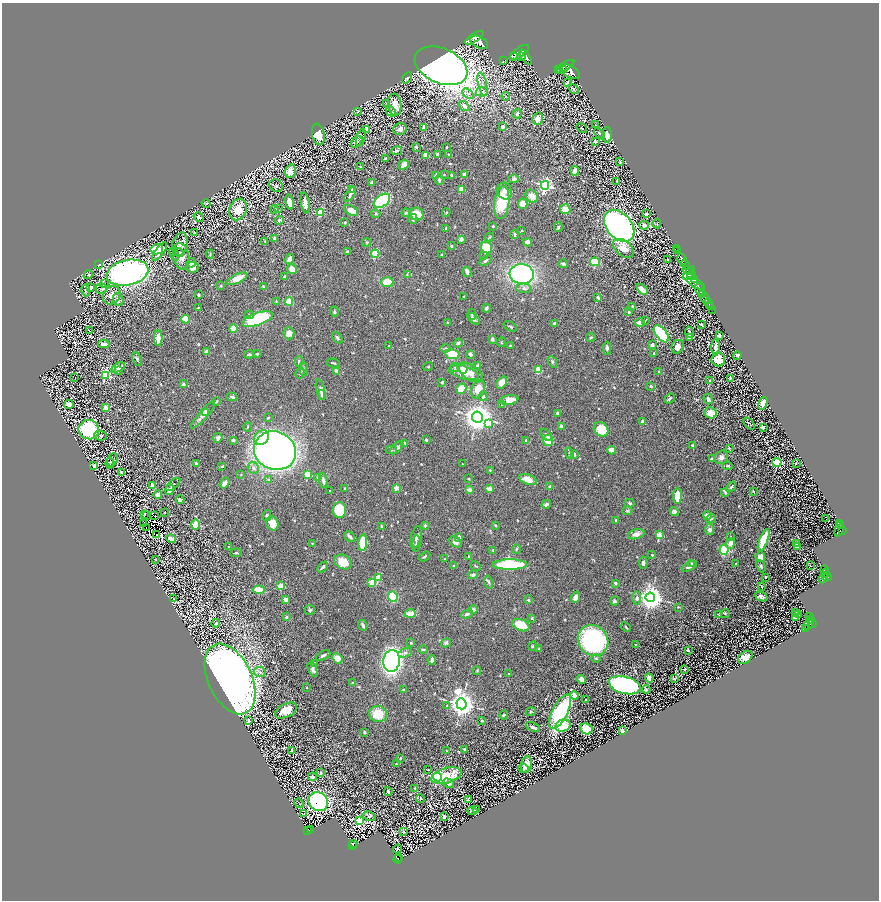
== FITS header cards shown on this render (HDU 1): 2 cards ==
NAXIS1  =                 1753
NAXIS2  =                 1796

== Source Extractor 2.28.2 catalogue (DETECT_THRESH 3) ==
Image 1753 x 1796 px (HDU 1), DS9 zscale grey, zoomed out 1/2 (1 PNG px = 2 x 2 image px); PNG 881 x 902 px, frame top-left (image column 1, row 1795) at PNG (2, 3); each listed source drawn as its Kron ellipse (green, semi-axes under 4 px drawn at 4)
Background 0.65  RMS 0.023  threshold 0.0681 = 3 sigma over >= 5 px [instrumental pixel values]
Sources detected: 853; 90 cannot appear on this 1/2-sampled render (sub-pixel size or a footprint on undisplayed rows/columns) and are neither listed nor drawn; of the other 763, the 500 brightest by FLUX_AUTO listed and drawn (263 fainter detections omitted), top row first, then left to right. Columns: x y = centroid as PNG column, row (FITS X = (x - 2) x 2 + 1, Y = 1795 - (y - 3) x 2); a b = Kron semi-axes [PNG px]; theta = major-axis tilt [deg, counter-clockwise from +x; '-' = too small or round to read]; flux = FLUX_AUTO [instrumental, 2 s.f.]
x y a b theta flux
474 38 11 4 33 4600
479 42 9 5 -26 5100
520 52 11 4 35 4600
514 56 2 1 - 16000
521 56 4 3 - 1400
526 57 9 4 -54 4100
503 61 2 1 - 17
441 66 28 17 -24 5000
565 66 10 3 30 3500
563 69 2 2 - 680
558 70 2 2 - 580
570 72 11 5 -26 5600
407 78 6 4 56 7.5
567 83 3 2 - 7.5
483 84 12 4 -76 25
574 89 5 3 - 3.9
482 92 6 4 12 12
468 94 6 3 -38 9.8
506 96 4 3 - 4.5
387 103 3 3 - 4.6
395 105 11 6 -82 62
464 106 6 3 -39 13
358 111 4 3 - 4.3
391 111 5 4 - 8.3
517 114 5 4 - 10
537 119 6 5 - 35
596 125 3 2 - 3.4
424 127 3 2 - 11
503 127 3 2 - 15
582 128 5 3 - 4.7
366 129 3 3 - 170
400 129 7 6 - 17
599 133 6 3 -41 9.8
318 134 11 6 -79 74
607 135 7 5 -89 41
361 137 9 4 72 11
595 141 3 3 - 7.8
357 142 6 4 43 9.2
416 147 2 2 - 8.5
447 147 2 2 - 3.4
396 151 5 4 - 9.9
437 154 2 2 - 9.5
425 155 3 3 - 41
448 155 3 2 - 3.5
385 159 3 2 - 5.3
620 162 3 2 - 3.8
404 165 5 4 - 32
361 167 4 2 - 6
290 171 7 5 74 41
575 171 5 4 - 17
464 174 4 4 - 13
436 175 4 3 - 14
444 175 2 2 - 4.9
451 175 3 2 - 5.1
514 179 5 4 - 9.4
439 180 5 3 - 9.4
616 181 3 2 - 3.4
372 183 3 3 - 12
545 185 4 4 - 1100
276 186 7 6 - 8.2
352 189 4 3 - 4
461 190 2 2 - 66
505 191 8 7 - 23
350 194 8 4 56 12
532 196 7 5 -48 37
382 201 9 5 37 510
289 202 8 3 -80 52
502 202 16 7 83 170
206 203 4 3 - 5.1
305 203 11 4 -81 27
523 204 5 4 - 38
238 209 11 8 65 84
278 209 4 2 - 3.3
565 209 5 5 - 44
274 210 4 3 - 5.8
351 211 7 4 -30 43
320 212 3 3 - 160
406 213 4 3 - 6.3
446 213 4 2 - 5.1
376 214 4 3 - 4.5
417 214 7 6 - 71
646 214 4 3 - 11
199 217 5 3 - 9.4
413 219 5 3 - 12
279 220 4 3 - 6.8
345 223 3 2 - 4.9
657 224 4 3 - 4.9
644 225 5 3 - 12
493 226 3 2 - 5.8
619 226 18 12 -50 2500
558 227 5 3 - 4.9
446 228 2 2 - 6.1
522 231 2 2 - 10
194 233 3 2 - 5.9
514 234 4 3 - 7.7
489 237 5 3 - 4
275 238 3 3 - 18
461 239 2 2 - 51
265 241 4 3 - 4
367 242 4 3 - 3.3
528 242 4 3 - 15
180 244 12 7 75 32
451 246 2 2 - 15
487 247 6 5 - 88
623 248 12 7 -39 52
157 249 6 5 - 120
677 249 3 1 - 34
347 251 3 2 - 6.7
678 251 2 1 - 41
160 252 11 4 52 57
179 252 5 4 - 7.7
174 254 7 4 -62 7.8
210 254 4 2 - 3.5
375 254 4 3 - 110
442 255 3 2 - 3.6
181 256 13 8 -81 46
484 256 3 3 - 3.5
289 259 5 3 - 25
668 259 3 2 - 4.3
682 259 6 3 -63 1700
486 261 7 3 35 7.8
595 262 5 4 - 130
191 263 5 4 - 13
563 264 5 3 - 7.8
99 265 3 3 - 5.4
685 265 6 2 -57 1200
192 267 6 5 - 36
292 269 5 4 - 34
688 270 5 2 - 470
467 272 5 3 - 19
128 273 21 12 11 2200
689 273 8 3 50 560
522 274 12 10 -5 790
88 275 5 3 - 5.5
407 275 4 4 - 5.2
692 275 4 3 - 1100
285 276 3 3 - 9.1
237 279 11 4 25 51
694 280 3 2 - 370
387 282 6 4 0 81
105 284 2 1 - 29
696 284 10 4 -28 1300
221 286 3 3 - 3.4
263 287 4 2 - 3.4
91 288 4 3 - 9.9
524 288 8 5 -4 15
101 289 5 5 - 8.8
642 289 6 3 -41 55
700 289 6 3 -68 3000
86 290 6 4 -81 6.2
112 295 10 8 57 32
198 295 3 2 - 10
703 295 3 2 - 610
463 296 2 2 - 4.1
598 297 4 3 - 8.6
705 298 5 2 - 1100
118 299 7 5 -71 17
276 301 3 2 - 3.6
289 302 4 4 - 61
708 303 5 2 - 240
632 306 3 3 - 4.6
710 306 2 1 - 120
198 307 3 2 - 3.7
486 308 4 3 - 9.1
713 310 2 1 - 45
334 312 5 3 - 6.5
629 312 2 2 - 14
472 314 5 3 - 5.1
249 315 4 4 - 6.3
186 319 4 4 - 71
257 319 16 6 19 410
473 319 7 4 -41 13
645 320 3 2 - 3.4
448 322 4 3 - 3.6
640 322 5 4 - 26
554 323 3 3 - 6
702 325 4 2 - 5.3
510 326 7 2 -28 5.5
233 328 4 3 - 49
90 331 2 1 - 30
689 332 5 3 - 6.4
289 333 6 5 - 24
661 334 10 5 -52 260
719 336 3 3 - 13
591 337 5 3 - 4.9
689 337 4 3 - 7.5
158 338 8 3 -89 39
337 338 6 3 -48 7.1
492 339 4 3 - 12
501 342 5 3 - 3.8
458 343 5 3 - 9.3
104 344 5 3 - 20
652 345 4 3 - 18
389 346 3 3 - 3.3
510 346 3 2 - 4.4
678 347 7 5 59 24
716 347 8 2 89 26
446 348 5 3 - 8
607 348 6 3 -88 9.5
206 352 2 2 - 34
654 353 3 2 - 5.5
249 354 5 3 - 8.6
257 354 2 2 - 6.2
452 354 7 5 -11 110
470 354 4 3 - 13
737 355 4 2 - 6.4
137 359 7 3 -65 7.7
718 359 7 7 - 50
299 361 5 3 - 5
552 362 6 4 -65 8.4
333 363 7 2 -13 6.3
478 366 4 3 - 16
118 367 7 4 28 26
428 367 5 3 - 4.6
455 367 4 4 - 7.6
304 369 7 3 -84 7.4
463 369 5 4 - 41
119 370 3 3 - 8.8
539 370 4 4 - 65
337 371 3 3 - 16
659 371 3 3 - 4.5
470 372 14 7 -33 36
300 373 6 3 59 10
464 373 15 6 -16 62
105 375 3 3 - 360
75 377 2 1 - 31
730 379 4 3 - 4.8
710 381 2 2 - 27
442 382 4 3 - 5.1
502 382 6 4 53 37
183 384 3 3 - 11
651 386 3 3 - 6.7
320 389 10 4 -77 12
461 389 5 4 - 75
478 389 9 6 69 46
322 395 5 3 - 17
483 396 5 4 - 6.5
232 397 5 3 - 11
670 398 6 3 39 7.5
708 399 5 3 - 17
509 400 9 5 10 44
217 402 3 2 - 6.3
763 403 6 4 71 43
69 405 4 4 - 36
502 405 2 2 - 4.1
106 408 4 3 - 19
205 412 4 3 - 36
557 413 3 2 - 6.2
711 413 6 5 - 52
203 415 17 4 48 30
268 417 2 2 - 4.4
477 417 5 5 - 5500
642 421 4 3 - 7.5
488 423 3 3 - 56
749 424 7 3 -46 7.2
561 426 3 3 - 14
248 427 4 3 - 3.9
763 427 3 2 - 7.1
89 429 10 9 - 490
601 429 8 6 -41 110
546 435 7 3 -47 9.2
100 436 6 5 - 9.8
218 438 5 4 - 15
261 438 8 6 44 110
233 440 2 2 - 12
426 440 3 3 - 6.6
526 440 4 2 - 3.3
548 440 6 5 - 74
405 443 3 2 - 7.5
693 446 4 4 - 9
397 448 8 4 45 18
729 448 4 2 - 5.1
391 450 5 3 - 6
612 450 4 4 - 52
275 451 21 19 -22 2400
569 453 6 3 -77 5.2
574 454 4 3 - 14
721 457 7 6 - 20
712 458 3 3 - 12
113 460 7 5 61 10
777 462 4 3 - 260
110 463 5 3 - 5.8
796 463 2 2 - 4.3
196 464 4 2 - 12
462 464 2 2 - 4.1
94 465 3 2 - 5.6
222 466 3 3 - 3.9
728 466 5 3 - 5.5
253 468 6 5 - 15
490 470 3 2 - 3.4
122 472 3 2 - 13
241 474 3 3 - 3.5
308 475 3 3 - 160
317 478 4 3 - 4.4
469 478 3 3 - 3.8
528 479 9 5 -21 48
269 480 4 3 - 4.7
323 480 7 3 -84 12
224 483 6 3 56 29
173 484 9 3 41 7.8
152 486 2 2 - 59
550 487 3 3 - 14
731 487 6 2 49 6.3
345 488 4 2 - 3.8
396 488 2 2 - 63
489 489 3 3 - 34
170 490 5 3 - 19
469 490 2 2 - 59
330 491 3 2 - 4.7
753 491 4 3 - 3.4
725 492 4 3 - 7.8
158 495 4 4 - 22
677 496 8 4 89 73
180 500 4 3 - 12
630 503 5 3 - 6.5
546 504 5 3 - 9.3
339 510 8 6 89 140
627 511 5 4 - 5.6
674 511 4 4 - 23
165 512 2 2 - 3.5
144 514 3 2 - 6.2
267 515 5 3 - 4.9
707 515 4 3 - 20
146 516 2 1 - 3.3
154 516 2 1 - 3.4
711 519 5 3 - 6.4
826 519 2 1 - 11
616 520 2 2 - 16
272 523 7 6 - 59
839 523 4 2 - 180
144 524 2 2 - 23
195 525 5 3 - 210
425 525 2 2 - 27
495 525 4 3 - 4.3
841 526 2 2 - 220
146 527 2 2 - 6.6
382 527 4 2 - 7.6
710 529 5 4 - 14
839 530 6 4 68 720
843 530 3 2 - 380
636 534 8 5 16 23
156 535 3 1 - 7.7
659 535 2 2 - 74
350 536 6 3 -42 14
416 537 11 5 75 18
459 537 4 3 - 21
731 537 4 2 - 3.3
171 539 5 3 - 32
764 540 12 4 68 170
455 542 7 5 -38 16
312 543 3 2 - 3.6
363 543 8 4 86 150
416 543 8 3 83 12
731 543 5 4 - 30
797 543 2 2 - 4.7
229 547 2 2 - 5.9
797 547 3 2 - 14
516 549 5 4 - 5.8
493 550 2 2 - 4.3
724 550 5 4 - 260
236 553 6 3 6 6.4
652 555 2 2 - 6.7
424 556 6 2 30 6.2
469 556 2 2 - 4.8
760 557 5 5 - 32
155 559 2 2 - 5.7
445 559 4 3 - 8.3
343 562 9 7 -29 80
643 563 6 4 85 12
692 563 3 3 - 4.7
736 564 2 2 - 6.5
510 565 17 5 0 370
454 566 4 3 - 6
476 566 5 2 - 4.3
689 566 8 3 26 18
761 566 6 4 -65 7.7
811 566 2 1 - 4.9
323 567 6 3 46 8.8
824 570 4 2 - 170
825 573 4 2 - 310
473 575 5 4 - 9.2
766 577 2 2 - 5
827 577 5 3 - 690
378 578 3 2 - 130
823 578 6 3 71 480
489 582 7 3 -76 7.1
372 583 3 2 - 96
616 583 4 3 - 6.9
281 586 3 2 - 110
762 587 3 3 - 3.7
259 590 6 3 -5 85
393 597 5 4 - 160
575 597 6 4 69 27
650 597 5 5 - 4200
761 597 7 4 -21 16
637 598 7 4 90 15
173 599 2 2 - 4.4
286 599 4 4 - 26
528 600 2 2 - 20
614 601 5 4 - 9.3
678 607 3 3 - 4.1
310 610 5 5 - 6.6
473 610 4 4 - 11
795 612 2 1 - 18
410 614 6 3 1 48
467 614 6 3 24 9.6
719 614 4 3 - 6.9
725 614 5 4 - 4.7
798 614 2 1 - 5.5
809 616 4 2 - 230
286 617 2 2 - 23
532 618 3 3 - 3.7
796 618 4 3 - 36
811 620 3 2 - 310
216 623 4 3 - 9
812 623 3 2 - 490
809 624 6 3 52 670
363 625 5 3 - 11
521 625 9 5 -23 120
626 627 6 2 -46 5
806 628 2 1 - 43
593 640 16 14 -47 780
411 643 2 2 - 6.5
446 643 5 4 - 7.9
635 644 2 2 - 4.4
533 646 5 3 - 6.1
539 648 3 3 - 3.3
423 649 4 3 - 5.9
688 650 2 2 - 5.6
405 653 7 4 20 11
323 655 8 3 26 11
745 657 8 5 37 41
337 658 5 4 - 35
596 658 5 3 - 5
432 660 5 3 - 13
392 661 11 8 82 1400
314 663 4 2 - 5.5
313 669 8 4 -67 14
684 669 4 2 - 5.4
477 671 4 3 - 3.9
260 672 6 5 - 15
509 674 2 2 - 9.9
649 678 4 3 - 20
230 679 37 22 -65 5400
582 679 5 4 - 26
674 679 3 2 - 4.1
353 683 4 3 - 5.4
625 685 16 8 -15 1300
307 688 3 2 - 4
646 689 4 3 - 5.2
404 690 2 2 - 16
575 695 4 4 - 20
586 700 2 2 - 13
461 704 6 5 - 5200
447 706 3 3 - 4.9
286 711 12 6 27 69
531 712 5 4 - 4.9
560 712 19 7 63 570
378 714 9 8 - 100
504 715 4 3 - 5.4
249 721 3 2 - 4.7
482 721 2 2 - 5.8
563 726 8 6 20 120
533 727 7 3 -23 15
586 729 6 5 - 150
622 731 4 3 - 14
364 732 3 3 - 7.4
464 749 3 3 - 7.6
292 751 4 3 - 14
446 751 2 2 - 5.5
400 758 4 3 - 5.1
396 764 2 2 - 9.6
526 765 8 5 80 51
523 768 5 4 - 7
428 770 3 2 - 4.1
320 773 3 3 - 5.8
446 775 15 7 16 120
312 777 4 4 - 17
438 777 4 4 - 830
448 783 6 4 -32 17
415 788 2 2 - 7.8
388 791 4 3 - 7.8
420 798 4 3 - 7.4
468 800 4 2 - 5
318 802 10 9 - 1300
299 803 5 2 - 3.8
476 810 3 2 - 4.7
472 811 5 2 - 8.6
304 814 4 2 - 3.4
369 816 6 4 -8 12
444 817 3 2 - 8
360 820 4 4 - 400
307 830 4 2 - 110
310 830 2 1 - 10
403 832 4 2 - 4.9
353 843 3 1 - 59
353 845 4 2 - 120
398 849 4 3 - 16
398 858 2 1 - 37
398 859 4 2 - 130
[263 fainter detections neither listed nor drawn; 90 sub-pixel or undisplayed-footprint detections neither listed nor drawn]